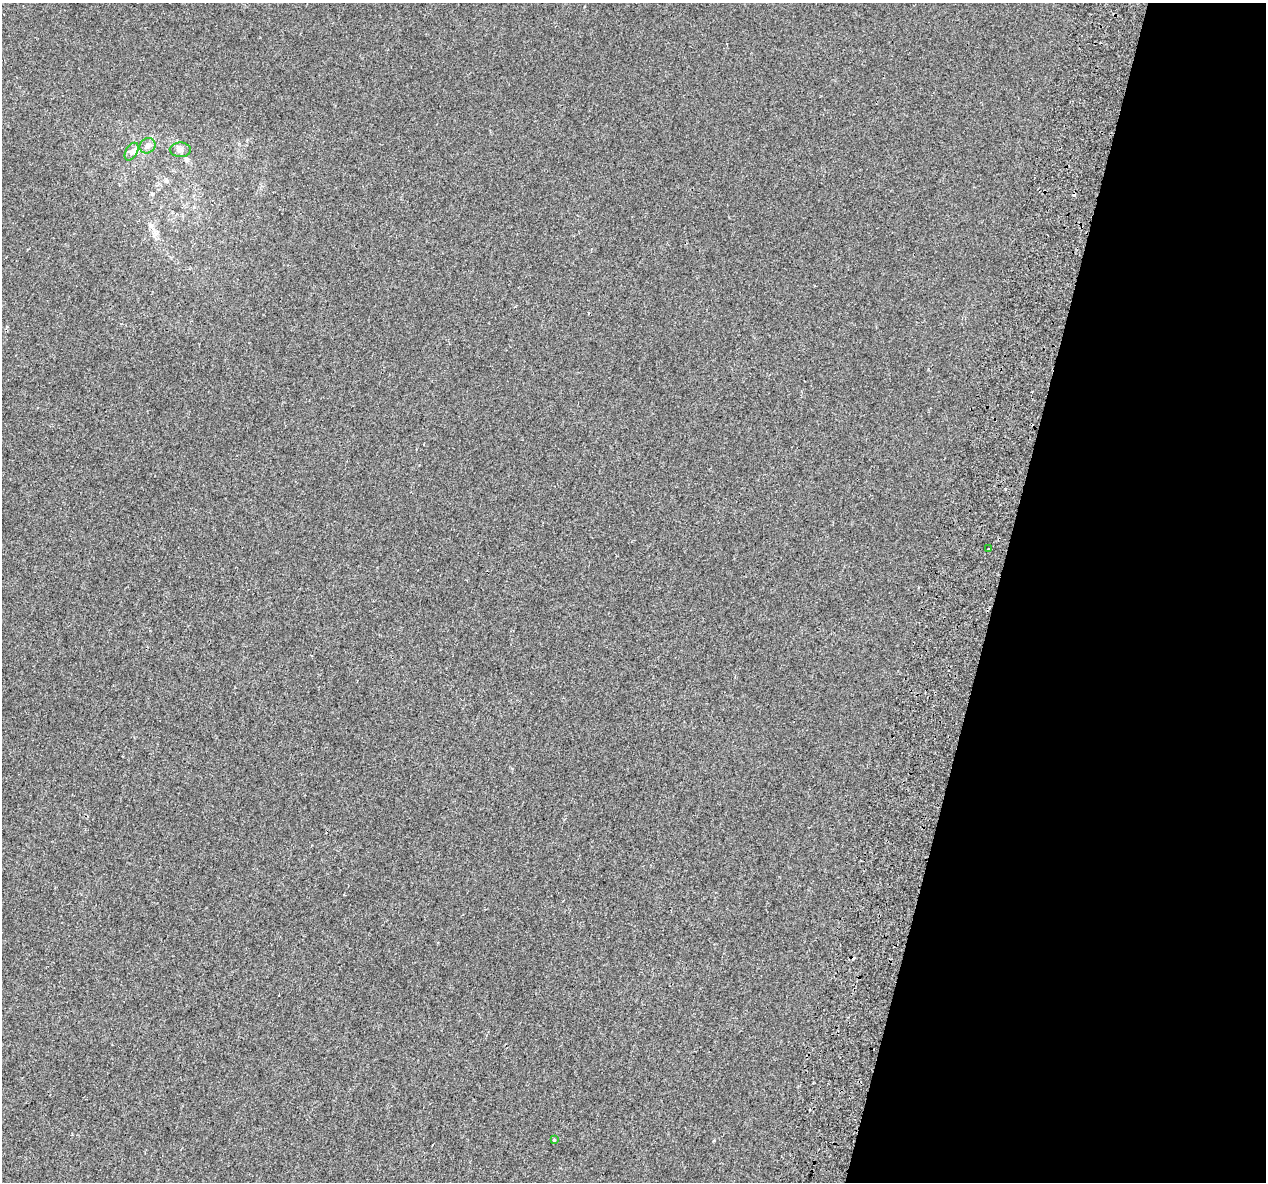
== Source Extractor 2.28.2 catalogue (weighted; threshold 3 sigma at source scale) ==
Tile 8 of 4 x 4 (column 4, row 2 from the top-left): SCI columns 3886-5149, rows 2746-3925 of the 5235 x 5432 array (HDU 1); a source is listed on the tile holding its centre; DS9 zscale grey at full resolution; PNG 1268 x 1184 px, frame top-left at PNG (2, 3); each listed source drawn as its Kron ellipse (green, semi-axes under 4 px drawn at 4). Shown black and unused: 21% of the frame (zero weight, under 2 of 3 exposures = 7% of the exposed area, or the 3 px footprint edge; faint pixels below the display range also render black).
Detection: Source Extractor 2.28.2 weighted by HDU 2 'WHT'; one run over the whole footprint, this tile lists its part. Background -3.38e-04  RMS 0.0045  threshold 0.0203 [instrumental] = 3 sigma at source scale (4.5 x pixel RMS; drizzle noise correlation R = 1.50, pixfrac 1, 0.0396/0.0396 arcsec/px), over >= 5 px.
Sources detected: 10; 5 cosmic-ray / hot-pixel residue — neither listed nor drawn; the other 5 listed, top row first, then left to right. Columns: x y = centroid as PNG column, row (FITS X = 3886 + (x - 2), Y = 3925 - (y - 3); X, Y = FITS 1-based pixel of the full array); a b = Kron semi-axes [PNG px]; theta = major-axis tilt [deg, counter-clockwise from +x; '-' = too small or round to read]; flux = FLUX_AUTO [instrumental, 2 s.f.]
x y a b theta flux
147 146 8 7 - 1.3
180 150 10 7 -1 1.5
132 152 9 5 60 1.4
988 549 3 3 - 1.7
554 1140 3 3 - 1.5